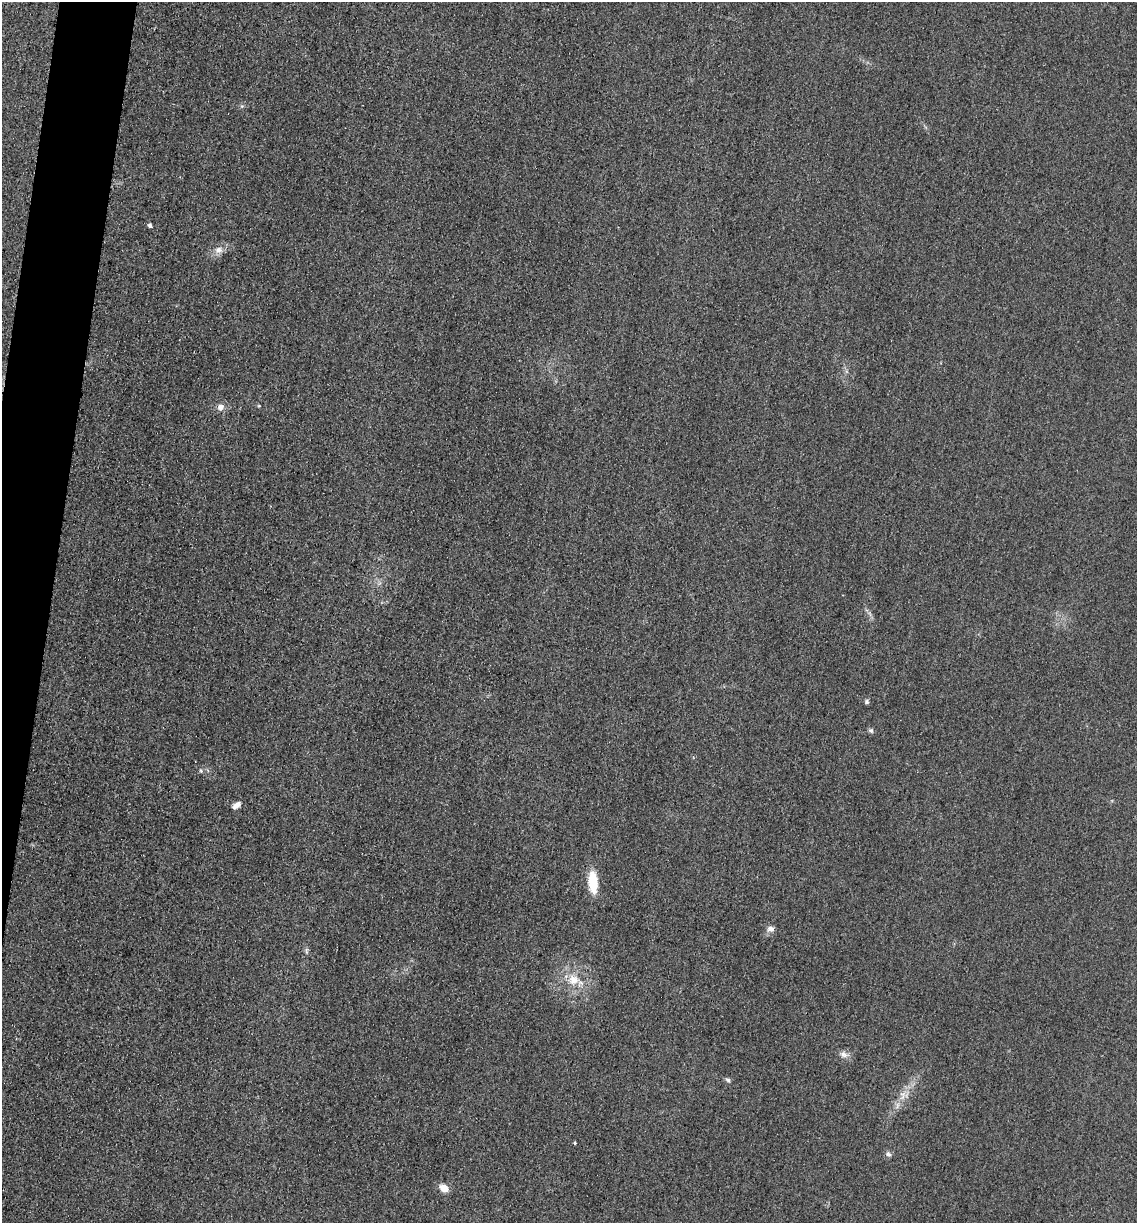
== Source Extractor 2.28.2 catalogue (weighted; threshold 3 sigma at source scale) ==
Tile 7 of 4 x 4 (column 3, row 2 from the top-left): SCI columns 2528-3662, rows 2461-3681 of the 4939 x 4919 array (HDU 1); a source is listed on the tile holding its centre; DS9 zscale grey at full resolution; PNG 1139 x 1225 px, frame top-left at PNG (2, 2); no overlay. Shown black and unused: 4% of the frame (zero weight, under 3 of 4 exposures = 3% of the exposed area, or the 3 px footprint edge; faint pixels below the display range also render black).
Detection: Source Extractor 2.28.2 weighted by HDU 2 'WHT'; one run over the whole footprint, this tile lists its part. Background 0.0863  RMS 0.018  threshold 0.0816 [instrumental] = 3 sigma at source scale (4.5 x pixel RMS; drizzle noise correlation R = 1.50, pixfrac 1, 0.05/0.05 arcsec/px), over >= 5 px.
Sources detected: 17; all 17 listed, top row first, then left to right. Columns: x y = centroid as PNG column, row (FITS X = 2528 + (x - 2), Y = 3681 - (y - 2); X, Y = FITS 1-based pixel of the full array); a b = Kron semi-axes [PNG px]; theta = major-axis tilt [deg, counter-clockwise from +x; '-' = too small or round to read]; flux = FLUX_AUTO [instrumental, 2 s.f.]
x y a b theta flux
150 225 4 4 - 4.7
219 250 11 9 -7 11
221 407 7 7 - 11
867 702 6 5 - 3.4
871 730 7 6 - 4
201 771 6 5 - 2.8
236 805 11 6 36 9.8
593 882 23 9 -86 51
771 929 10 8 -8 8.7
306 950 9 4 88 3.6
573 980 17 14 -24 33
843 1054 12 8 -26 9.2
728 1080 7 5 -29 4.3
897 1106 7 4 72 4.7
575 1143 4 4 - 2
888 1154 8 6 -58 5.2
444 1188 10 7 -30 18